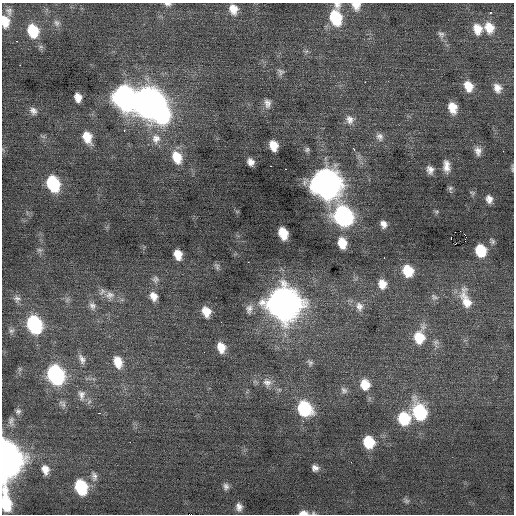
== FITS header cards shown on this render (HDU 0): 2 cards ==
NAXIS1  =                  512 / Axis length
NAXIS2  =                  512 / Axis length

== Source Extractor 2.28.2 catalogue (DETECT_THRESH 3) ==
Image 512 x 512 px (HDU 0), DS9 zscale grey, 1 PNG px = 1 image px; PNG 516 x 516 px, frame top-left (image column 1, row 512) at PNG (2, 3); no overlay
Background 0.0913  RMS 0.73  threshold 2.2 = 3 sigma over >= 5 px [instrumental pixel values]
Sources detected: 114; all 114 listed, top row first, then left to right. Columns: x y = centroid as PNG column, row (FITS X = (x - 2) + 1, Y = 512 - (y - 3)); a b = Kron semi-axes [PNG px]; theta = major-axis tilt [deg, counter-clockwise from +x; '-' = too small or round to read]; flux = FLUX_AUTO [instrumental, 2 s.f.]
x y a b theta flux
168 4 9 5 -3 160
337 5 9 8 - 230
356 6 11 10 - 470
233 9 12 10 -73 600
9 11 12 8 -82 230
490 12 3 3 - 500
335 18 15 11 -75 2500
5 21 13 9 -81 780
57 23 9 9 - 210
489 28 14 11 -68 820
477 29 14 11 -77 720
33 31 13 10 -70 1800
441 34 11 8 -47 200
17 41 3 2 - 82
306 51 7 5 29 100
20 65 2 2 - 230
280 72 9 9 - 190
365 82 2 2 - 67
468 86 13 10 -68 760
497 88 13 10 -69 450
78 97 8 6 -79 440
124 98 15 12 -67 25000
147 102 15 15 - 50000
267 103 13 9 -82 310
452 108 12 8 -74 730
33 111 11 9 -48 280
161 113 15 11 -76 8300
350 120 13 11 -60 420
124 130 3 2 - 290
43 136 10 3 -22 100
87 137 14 9 -67 930
380 137 12 10 -66 290
156 139 14 13 - 630
273 146 9 7 -70 730
354 149 3 3 - 190
307 150 7 6 - 110
478 151 12 9 -75 330
503 151 2 2 - 33
177 157 15 11 -66 1000
250 162 7 6 - 310
271 166 3 2 - 62
446 166 15 8 -84 440
285 169 3 2 - 83
512 169 10 3 -83 86
430 170 9 7 -74 280
53 184 12 9 -69 3600
326 184 15 13 -64 56000
450 189 11 6 -85 130
472 193 8 5 -11 92
489 199 9 7 -75 320
436 212 7 5 0 87
343 216 14 12 -53 12000
383 224 8 7 - 290
460 231 2 2 - 360
283 233 10 7 -70 1100
465 235 3 2 - 65
451 237 3 2 - 1800
492 241 9 6 -52 130
342 243 11 8 -75 850
39 250 8 6 -2 130
481 250 10 9 - 1800
178 254 9 7 -75 660
384 258 2 2 - 360
248 262 2 2 - 200
217 266 10 5 -68 120
408 271 11 10 - 1400
155 279 10 9 - 210
382 284 11 9 -76 550
102 291 11 8 59 200
109 295 13 11 3 430
153 296 11 8 -63 440
434 297 11 7 -39 170
17 299 11 10 - 270
466 299 30 12 -72 1000
283 303 16 14 -61 76000
92 306 12 9 -67 270
359 306 13 10 -72 390
249 309 14 10 77 330
206 312 10 8 -66 660
34 324 13 10 -67 5900
11 331 9 8 - 180
419 337 17 12 77 1400
436 343 12 8 -85 230
221 347 11 8 -72 690
82 359 15 9 -64 330
118 362 16 10 -72 770
310 362 11 7 -55 180
20 369 6 6 - 110
56 374 14 11 -66 8400
267 382 14 12 -51 510
365 384 13 11 -72 880
344 390 10 9 - 220
81 395 18 11 -82 490
62 404 12 8 -49 220
304 408 13 11 -52 3800
18 411 8 7 - 170
419 412 15 11 -68 4400
99 413 3 2 - 97
404 418 12 12 - 2200
11 421 14 8 -90 270
303 421 3 3 - 96
130 442 2 2 - 27
369 442 11 10 - 1600
5 460 17 12 -90 60000
351 462 2 2 - 110
315 468 7 6 - 230
45 470 13 10 -77 510
94 476 15 8 -77 290
226 486 8 7 - 190
81 487 13 9 -71 3000
406 501 8 7 - 120
6 502 23 8 -84 2400
239 507 9 7 -82 270
303 513 10 5 2 360
At the frame edge (FLAGS 8, measured only in part): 8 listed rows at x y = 168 4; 337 5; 356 6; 5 21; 512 169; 5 460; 6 502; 303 513